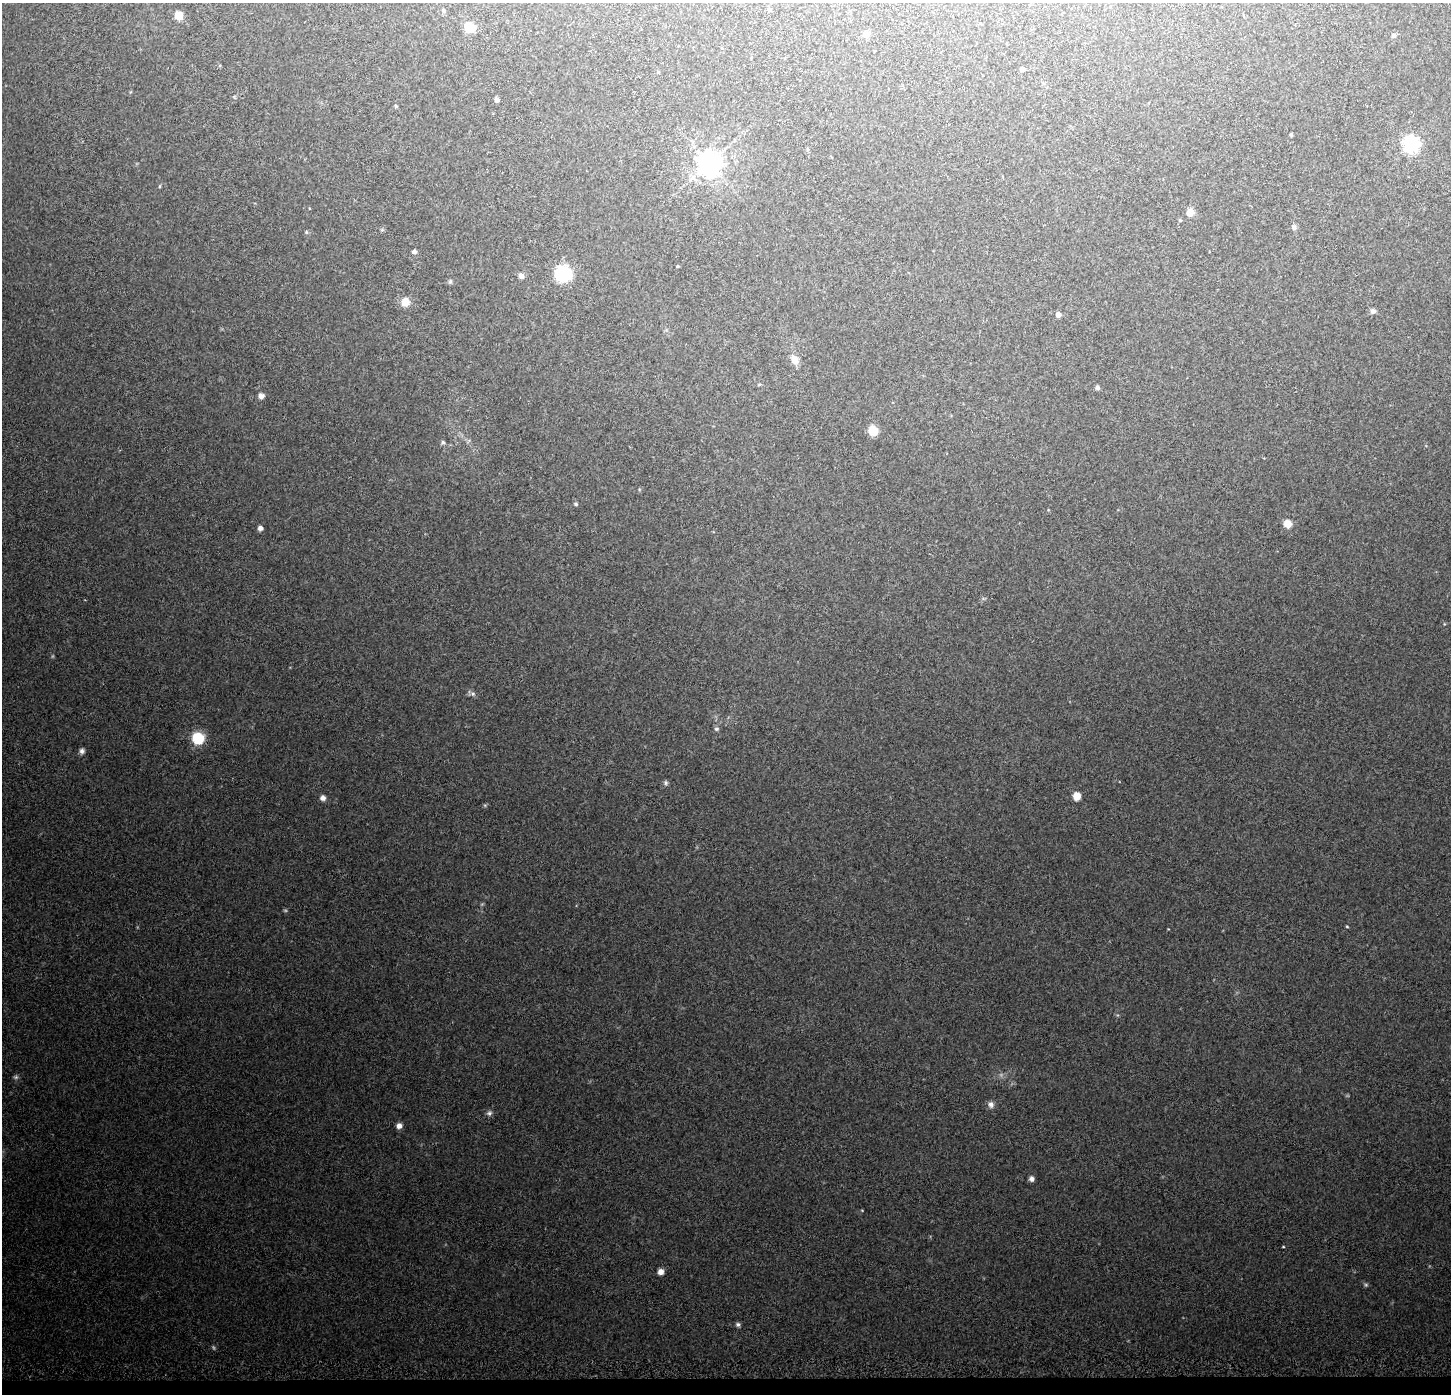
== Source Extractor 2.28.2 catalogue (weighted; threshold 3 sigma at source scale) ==
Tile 8 of 3 x 3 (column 2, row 3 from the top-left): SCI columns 1451-2899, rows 238-1629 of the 4359 x 4647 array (HDU 1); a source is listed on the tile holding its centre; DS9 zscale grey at full resolution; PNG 1453 x 1396 px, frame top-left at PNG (2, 3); no overlay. Shown black and unused: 1% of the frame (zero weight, under 3 of 5 exposures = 2% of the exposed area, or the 3 px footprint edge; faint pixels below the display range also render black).
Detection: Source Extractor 2.28.2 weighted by HDU 2 'WHT'; one run over the whole footprint, this tile lists its part. Background 0.0273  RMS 0.0037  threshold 0.0165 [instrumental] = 3 sigma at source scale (4.5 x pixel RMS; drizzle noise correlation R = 1.50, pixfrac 1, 0.0396/0.0396 arcsec/px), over >= 5 px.
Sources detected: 53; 3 too faint to see at this stretch — not listed; the other 50 listed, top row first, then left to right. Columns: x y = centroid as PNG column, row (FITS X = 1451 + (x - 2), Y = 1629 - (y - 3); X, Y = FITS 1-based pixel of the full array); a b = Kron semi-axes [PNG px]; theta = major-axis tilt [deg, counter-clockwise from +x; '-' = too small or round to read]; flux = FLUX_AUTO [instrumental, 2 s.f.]
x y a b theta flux
769 9 5 4 - 0.52
443 10 5 5 - 0.73
178 15 6 6 - 6.5
470 27 7 6 - 12
866 34 8 7 - 1.1
1394 35 6 6 - 0.81
1022 69 4 4 - 1.2
658 72 4 3 - 0.27
497 100 4 4 - 1.2
396 106 5 4 - 0.37
1291 134 6 4 -1 0.39
1411 144 6 6 - 120
709 162 8 8 - 370
160 186 5 3 - 0.33
1190 212 6 6 - 5
1180 220 4 4 - 0.43
1294 227 9 5 -82 0.94
306 232 5 3 - 0.39
414 252 5 5 - 0.98
677 266 4 3 - 0.33
563 273 15 14 - 20
521 276 7 7 - 1.4
450 282 6 5 - 0.59
405 302 8 8 - 4.6
1373 311 6 6 - 1.4
1058 315 6 5 - 1.7
795 359 12 9 -61 3
1097 387 5 5 - 0.89
261 396 7 7 - 1.5
873 431 7 6 - 9.3
443 442 6 5 - 0.65
576 504 5 4 - 0.52
1287 523 6 6 - 5.3
260 528 5 5 - 1.4
473 694 8 6 0 1
716 729 6 5 - 0.74
198 738 9 9 - 15
82 751 7 7 - 1.2
666 783 7 5 89 0.7
1077 796 6 5 - 5.5
323 798 6 6 - 1.6
1347 927 5 3 - 0.32
16 1077 7 6 - 0.75
991 1104 9 8 - 1.5
489 1113 8 6 31 0.98
399 1126 6 6 - 2.1
1031 1179 5 5 - 1.3
1283 1247 4 2 - 0.3
661 1272 6 6 - 2.2
738 1324 6 6 - 0.81
Unlisted compact peaks at least as high as the median listed source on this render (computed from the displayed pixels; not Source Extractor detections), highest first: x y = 862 1210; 485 805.